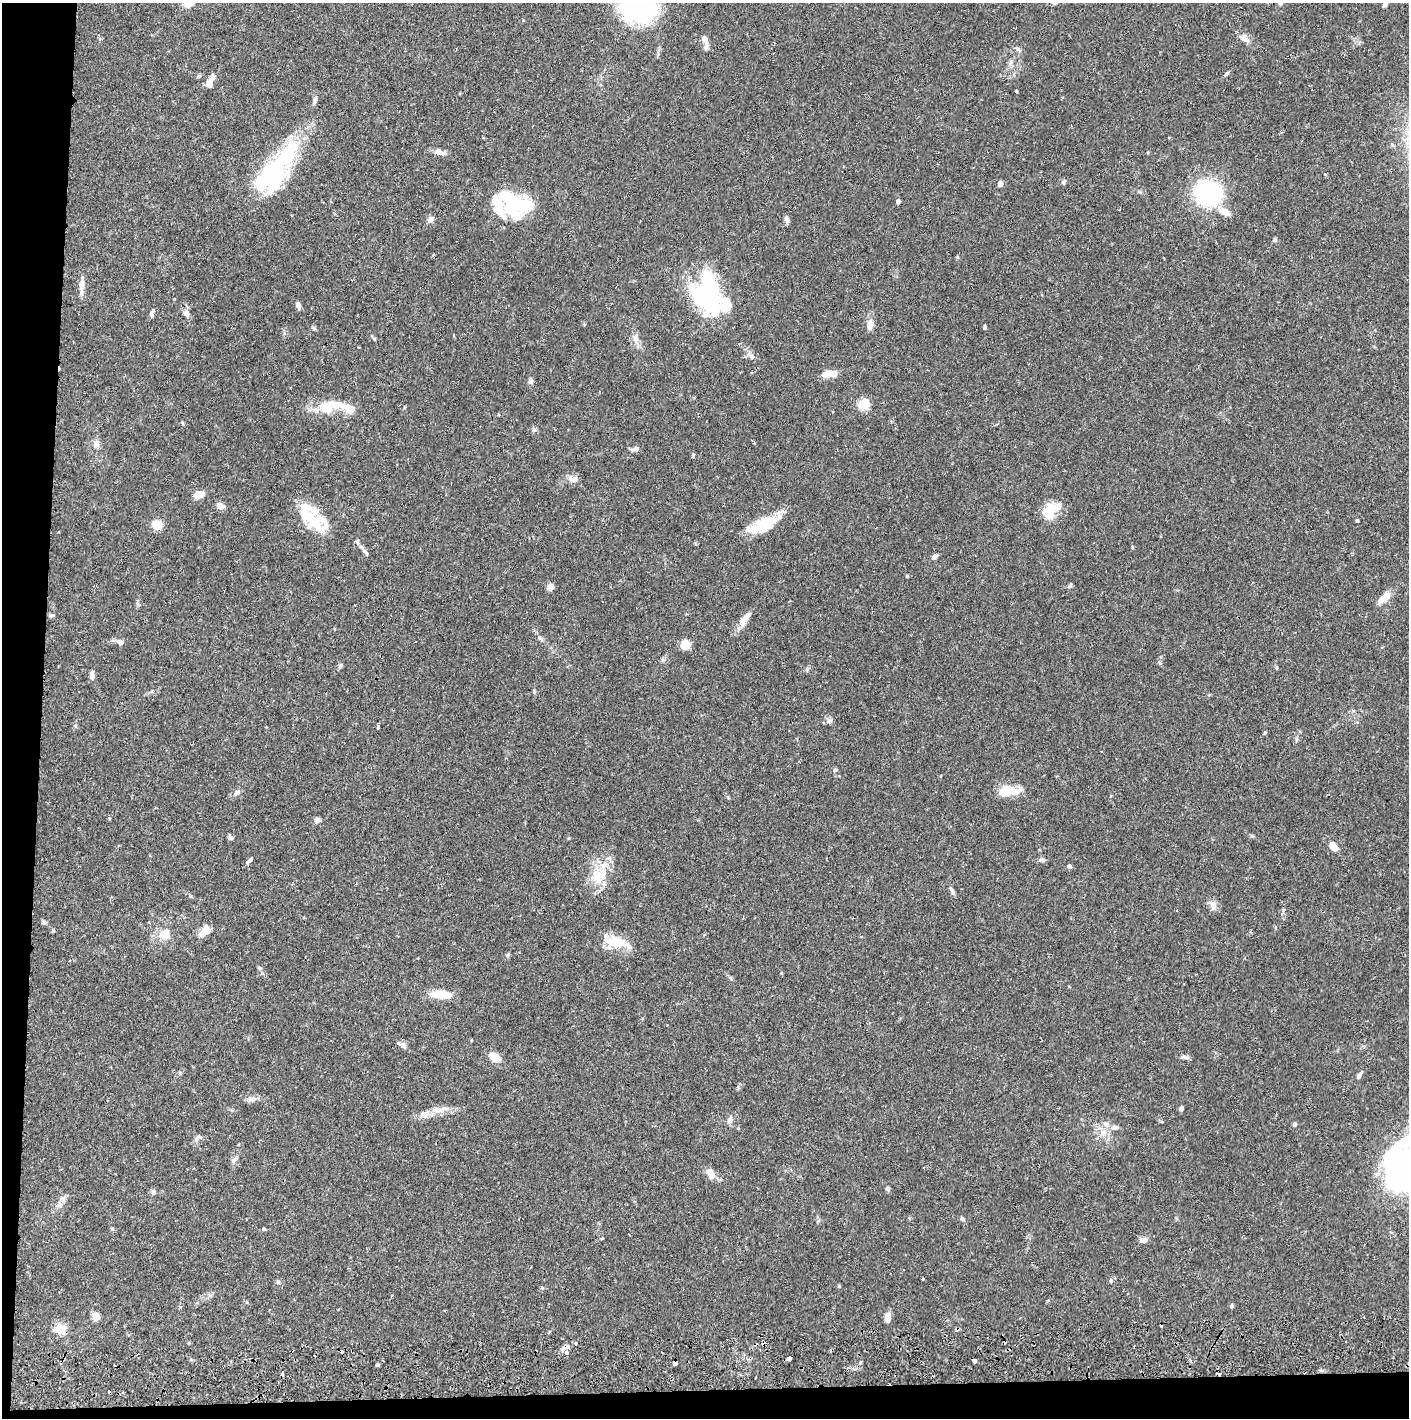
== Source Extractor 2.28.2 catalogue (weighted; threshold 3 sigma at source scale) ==
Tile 7 of 3 x 3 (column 1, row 3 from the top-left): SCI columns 37-1443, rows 56-1471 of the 4263 x 4373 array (HDU 1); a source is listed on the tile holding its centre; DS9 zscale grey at full resolution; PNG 1411 x 1420 px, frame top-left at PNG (2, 3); no overlay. Shown black and unused: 5% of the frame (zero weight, under 2 of 3 exposures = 3% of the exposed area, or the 3 px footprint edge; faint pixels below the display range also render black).
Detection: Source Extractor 2.28.2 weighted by HDU 2 'WHT'; one run over the whole footprint, this tile lists its part. Background 0.0683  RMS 0.0049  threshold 0.0219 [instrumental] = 3 sigma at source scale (4.5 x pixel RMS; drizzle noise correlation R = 1.50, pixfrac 1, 0.05/0.05 arcsec/px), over >= 5 px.
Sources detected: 153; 10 inside a brighter object's white glare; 7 cosmic-ray / hot-pixel residue — not listed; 17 inside a brighter listed object's ellipse — not listed separately; the other 119 listed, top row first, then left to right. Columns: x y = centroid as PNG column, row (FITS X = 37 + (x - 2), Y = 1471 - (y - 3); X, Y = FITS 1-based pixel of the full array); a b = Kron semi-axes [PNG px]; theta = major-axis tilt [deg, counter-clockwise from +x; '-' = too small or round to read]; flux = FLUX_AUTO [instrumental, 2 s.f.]
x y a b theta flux
189 3 13 10 28 4.9
1280 3 6 5 - 0.8
1385 4 8 4 54 1.6
639 9 46 35 -3 54
1244 38 10 8 -64 3.2
704 39 10 7 -72 2.8
1018 49 8 5 -36 1.1
1011 63 8 4 71 1.1
1226 74 6 4 46 0.81
199 76 6 5 - 0.89
211 79 14 7 57 3.1
1016 91 3 3 - 1.4
315 99 11 5 73 1.4
440 152 18 6 -18 2.8
277 175 52 22 73 35
1064 182 7 4 45 0.98
1000 184 4 4 - 4.5
1208 193 27 22 -34 62
898 201 4 4 - 3
516 203 40 19 -21 33
430 219 10 7 49 1.6
787 220 9 5 -66 1.6
1275 240 6 5 - 0.85
82 285 20 6 86 3.3
707 294 30 23 64 76
298 306 10 5 -75 2
152 313 10 5 72 1.3
186 313 10 7 -58 1.8
870 325 13 7 79 3.6
984 327 4 4 - 0.74
635 338 12 8 -65 2.9
751 356 9 6 -56 1.6
828 374 15 6 7 7.2
530 381 7 6 - 1.7
334 404 33 11 7 9.9
864 404 11 9 35 8.9
182 423 5 3 - 0.53
534 430 6 5 - 0.9
96 444 9 8 - 2.4
635 449 11 5 14 1.5
570 479 13 6 -54 2.3
199 494 13 7 20 4.2
220 506 8 7 - 2.6
1051 510 24 13 42 11
312 520 32 15 -63 13
1357 521 4 3 - 0.56
764 524 36 15 29 16
157 525 9 9 - 6.7
365 552 13 5 -52 1.5
934 557 6 5 - 2
907 576 4 4 - 0.5
1071 585 6 4 89 0.69
550 587 7 6 - 3
1384 598 20 9 43 4.4
51 615 7 4 1 0.81
745 618 21 9 53 4.1
540 638 8 4 -44 1
120 642 11 6 -28 2
685 645 6 5 - 22
340 666 7 5 62 0.92
1277 668 5 3 - 0.48
92 675 11 5 -87 1.7
534 691 7 4 -80 0.72
829 721 9 4 1 1.2
378 727 3 3 - 2.3
1265 733 5 3 - 0.61
1296 739 6 4 -72 0.68
1007 791 18 9 7 14
237 793 11 7 39 1.7
317 820 6 5 - 2.8
230 838 7 5 -39 0.98
1333 846 11 8 -51 4.6
1042 860 9 6 -2 1.2
249 861 10 4 51 1.2
1069 866 5 5 - 1.1
597 875 26 18 66 13
952 891 14 4 -68 1.4
1213 905 14 8 -79 2.7
205 931 14 8 41 5.6
164 934 18 15 -1 6.8
615 942 31 13 -17 13
508 954 6 4 45 0.65
260 968 6 4 -1 0.73
440 994 24 9 -5 9.3
403 1045 10 8 -50 1.8
495 1057 12 8 -32 6.3
1185 1057 12 5 -4 1.4
1359 1076 10 5 62 1.4
252 1099 14 7 11 2.3
1181 1109 6 4 70 0.96
439 1110 25 8 7 5.4
730 1120 10 7 68 1.8
1294 1124 5 5 - 0.97
1115 1127 9 5 10 1.4
1103 1133 10 6 52 2.5
196 1139 7 5 48 1.2
1396 1153 117 51 31 83
234 1160 11 5 51 1.4
710 1173 12 7 -58 4.7
888 1188 6 5 - 0.9
153 1192 7 5 78 1.1
63 1198 8 5 0 1.3
962 1218 6 5 - 0.88
263 1229 4 4 - 0.53
602 1238 5 3 - 0.38
1143 1240 8 6 10 2.8
1111 1281 6 4 84 0.69
278 1282 5 5 - 0.86
210 1296 7 4 0 0.9
1231 1306 6 3 70 0.58
96 1317 5 5 - 11
887 1318 10 6 85 3.4
60 1329 14 12 -11 6.5
564 1348 13 5 32 3
974 1360 4 4 - 4.6
675 1363 4 4 - 3.4
860 1363 5 3 - 0.52
378 1364 4 3 - 2.6
1220 1374 4 3 - 0.77
Overlapping masked pixels (flux is a lower limit): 4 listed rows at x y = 564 1348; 974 1360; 675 1363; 1220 1374
Isophote crosses this tile's border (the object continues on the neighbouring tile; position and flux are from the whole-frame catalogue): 5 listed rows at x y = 189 3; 1280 3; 1385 4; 639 9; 1396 1153
Unlisted compact peaks at least as high as the median listed source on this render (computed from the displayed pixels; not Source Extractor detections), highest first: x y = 839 1286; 1160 663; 374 339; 180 1073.